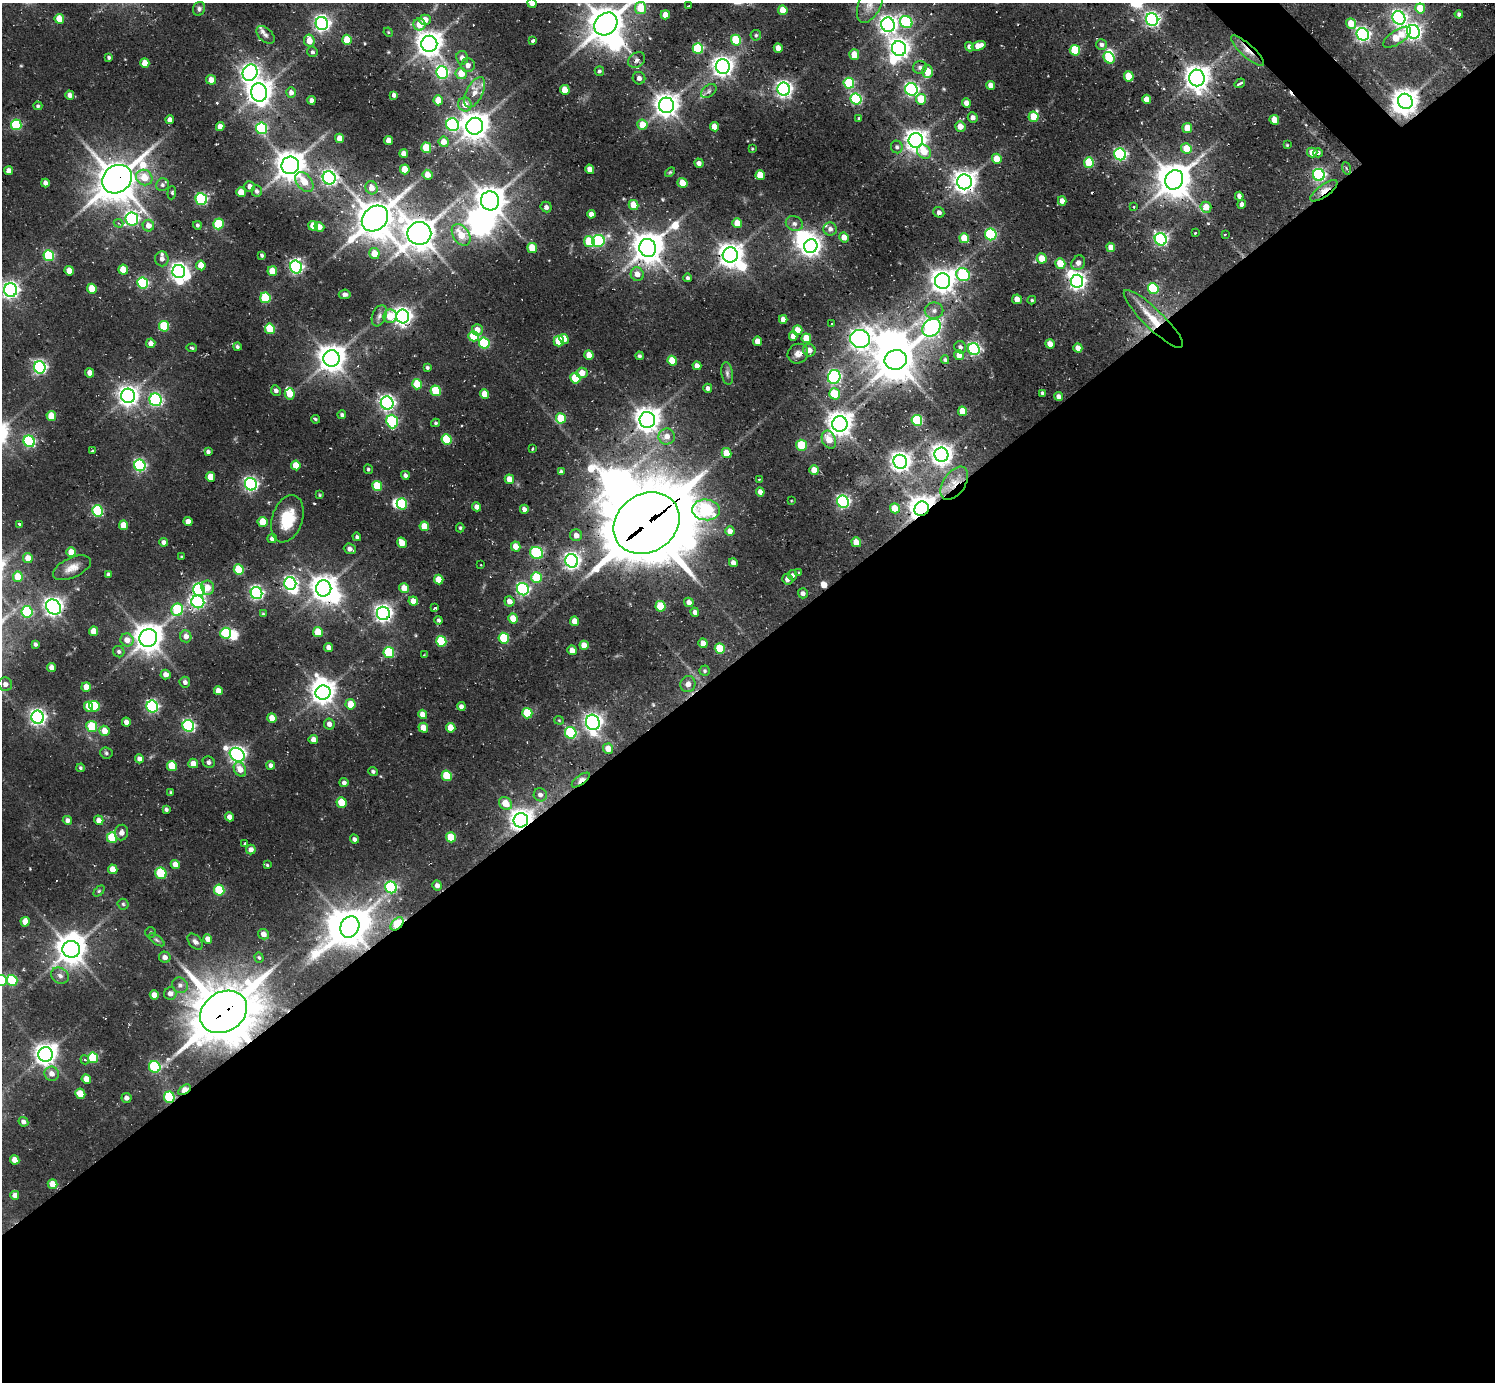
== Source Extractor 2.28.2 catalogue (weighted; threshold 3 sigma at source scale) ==
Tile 15 of 4 x 4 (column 3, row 4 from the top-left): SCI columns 2987-4479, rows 331-1710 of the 6148 x 6134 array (HDU 1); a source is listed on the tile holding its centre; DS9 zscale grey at full resolution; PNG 1497 x 1384 px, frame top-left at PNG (2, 3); each listed source drawn as its Kron ellipse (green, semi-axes under 4 px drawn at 4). Shown black and unused: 54% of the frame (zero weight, under 2 of 3 exposures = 7% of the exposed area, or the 3 px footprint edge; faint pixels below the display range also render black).
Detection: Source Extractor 2.28.2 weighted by HDU 2 'WHT'; one run over the whole footprint, this tile lists its part. Background 0.137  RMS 0.01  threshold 0.0468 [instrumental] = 3 sigma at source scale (4.5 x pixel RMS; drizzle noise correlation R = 1.50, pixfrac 1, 0.05/0.05 arcsec/px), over >= 5 px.
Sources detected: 505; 26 inside a brighter object's white glare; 6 cosmic-ray / hot-pixel residue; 1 long thin detection or spike segment (spike, bleed or trail) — neither listed nor drawn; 3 inside a brighter listed object's ellipse — not listed separately; the other 469 listed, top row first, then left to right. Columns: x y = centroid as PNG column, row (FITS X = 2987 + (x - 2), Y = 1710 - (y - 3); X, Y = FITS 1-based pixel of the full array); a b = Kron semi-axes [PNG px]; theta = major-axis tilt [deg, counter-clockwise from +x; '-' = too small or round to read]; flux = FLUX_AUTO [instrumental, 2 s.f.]
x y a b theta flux
532 3 5 4 - 8.8
870 3 20 11 65 10
689 6 4 2 - 1.9
641 8 6 5 - 25
1420 8 5 4 - 23
199 9 7 6 - 2.5
783 10 5 4 - 15
1459 14 4 4 - 2.1
665 15 4 4 - 10
1399 18 7 6 - 250
59 19 5 4 - 20
1152 19 6 6 - 260
425 20 5 5 - 10
906 22 6 5 - 91
322 23 6 6 - 310
1351 23 5 5 - 15
606 24 12 10 44 2000
419 25 6 6 - 14
888 25 7 6 - 450
388 32 5 4 - 0.86
1413 32 7 6 - 300
1363 34 6 6 - 240
265 35 11 6 -44 4.3
756 35 5 5 - 1.7
1397 37 16 7 33 24
347 40 5 4 - 24
736 40 5 5 - 46
309 41 6 5 - 11
533 41 4 3 - 3.6
429 44 8 8 - 1000
1102 44 5 5 - 3.1
978 46 7 4 18 9.9
969 47 5 4 - 4.5
778 48 4 4 - 7.4
698 49 5 5 - 62
899 49 7 7 - 550
1075 50 5 5 - 43
1247 51 21 6 -42 9.1
312 52 5 5 - 1.8
854 55 5 5 - 15
109 57 4 3 - 1.6
462 58 7 6 - 4.9
1109 58 6 5 - 46
637 60 9 7 36 4
145 63 5 4 - 13
468 65 7 6 - 5.2
723 66 7 7 - 600
920 67 7 6 - 2.9
599 71 5 4 - 1.7
442 72 6 6 - 150
928 72 6 5 - 16
250 73 8 7 - 360
461 74 6 5 - 15
1129 76 5 5 - 20
639 78 6 6 - 4
1197 78 8 7 - 940
211 80 5 5 - 7.9
849 83 5 5 - 61
1240 83 5 3 - 3.5
991 85 4 4 - 6.7
784 89 6 6 - 340
911 89 6 6 - 190
565 90 5 4 - 16
709 91 8 5 37 2.9
259 92 9 8 - 900
475 92 17 8 63 9.7
291 93 5 5 - 5.3
70 95 4 4 - 5.5
394 95 4 4 - 3.4
856 99 6 5 - 100
921 99 5 5 - 28
1147 99 4 4 - 7.4
311 100 4 4 - 4
438 100 5 4 - 15
1405 101 8 7 - 940
966 103 5 4 - 5.8
465 104 7 6 - 11
666 105 7 7 - 840
38 106 4 4 - 1.6
1034 117 5 5 - 24
973 118 5 5 - 4.4
859 119 3 3 - 1.6
170 120 4 4 - 5.5
1274 120 5 4 - 12
16 125 5 5 - 65
453 125 6 6 - 150
642 125 5 5 - 17
220 126 4 4 - 6.7
475 126 8 8 - 1200
960 126 5 5 - 10
714 127 5 4 - 9.6
261 128 6 5 - 89
1187 128 5 4 - 12
340 138 5 4 - 11
916 140 7 7 - 680
389 141 4 4 - 11
444 142 5 5 - 8.8
1287 145 3 3 - 0.8
897 147 6 6 - 2.4
426 148 5 5 - 32
752 149 3 3 - 0.85
1186 149 5 5 - 16
924 152 7 6 - 16
404 153 4 4 - 6.7
1312 153 5 5 - 9.3
1318 153 5 4 - 2.2
1120 154 6 5 - 150
997 159 5 5 - 14
699 163 5 4 - 4
1089 163 5 5 - 38
290 165 9 8 - 1300
1346 168 6 4 -71 1.5
405 169 5 5 - 18
590 169 5 4 - 7.4
9 171 4 4 - 5.8
670 172 6 3 44 1.1
428 175 5 5 - 8.8
760 175 5 4 - 20
1319 175 6 6 - 160
144 178 8 7 - 18
329 178 6 6 - 270
117 179 16 13 37 2500
1174 180 10 8 61 1700
304 182 11 7 -51 17
964 182 7 7 - 750
45 183 4 4 - 4.1
682 183 5 4 - 14
162 185 6 6 - 2.7
250 186 5 5 - 4.2
372 188 7 6 - 9.2
257 191 6 5 - 2.6
1324 191 16 6 36 9.7
241 192 5 5 - 13
172 193 6 3 85 1.4
1239 196 4 4 - 3.9
201 199 6 5 - 98
490 201 9 9 - 1300
1062 201 4 4 - 6.2
1242 204 4 4 - 3.1
634 205 5 4 - 16
546 207 5 5 - 2.8
1134 207 3 2 - 0.74
1206 207 5 5 - 12
939 212 6 5 - 3.5
591 214 4 4 - 4.8
375 218 14 11 43 2200
132 219 6 6 - 190
119 223 5 4 - 1.5
737 223 5 4 - 14
218 224 5 5 - 40
794 224 9 7 -25 4.1
197 225 4 4 - 1.9
148 226 6 5 - 7.2
313 226 5 4 - 14
319 227 5 4 - 7.1
830 229 6 6 - 4.3
419 233 12 11 - 1500
1195 233 3 3 - 1.1
991 234 6 5 - 82
1225 234 3 2 - 1.2
461 235 12 8 -56 19
844 237 5 4 - 8.8
964 238 5 5 - 21
1161 239 6 6 - 210
598 241 6 6 - 89
589 242 5 5 - 36
811 246 7 6 - 510
1111 247 5 4 - 7.9
532 248 5 4 - 24
648 248 9 8 - 1500
374 254 5 5 - 15
262 255 4 3 - 1.9
730 255 7 7 - 860
49 256 5 5 - 69
1042 258 5 5 - 15
162 259 7 7 - 4
1078 263 8 6 53 4.7
1060 264 5 5 - 21
201 265 5 4 - 13
296 267 6 6 - 200
123 270 5 4 - 19
69 271 5 4 - 12
179 271 6 6 - 400
272 271 5 4 - 22
637 274 7 6 - 6.7
963 275 7 6 - 92
688 278 4 4 - 2.2
942 281 8 7 - 890
1077 281 6 6 - 370
143 283 5 5 - 100
92 289 5 4 - 20
1153 289 5 5 - 64
11 290 7 6 - 320
345 294 6 5 - 2.7
265 298 5 5 - 54
1017 299 5 4 - 7.9
1032 300 4 3 - 1.2
934 311 9 8 - 4.5
379 316 11 7 68 4.1
390 316 7 6 - 16
403 317 7 6 - 430
783 319 4 4 - 6
1153 319 40 10 -44 25
831 324 3 2 - 0.89
164 326 5 5 - 47
932 328 10 8 39 340
270 329 5 5 - 37
477 330 5 5 - 8.8
798 330 5 4 - 13
473 336 5 5 - 35
793 336 5 4 - 5.2
806 338 5 4 - 20
564 339 5 4 - 13
860 339 10 9 - 640
559 341 5 5 - 30
758 341 5 4 - 9.1
151 343 5 4 - 5.5
484 343 5 5 - 65
1050 344 5 4 - 8.4
237 347 4 4 - 1.9
960 347 6 5 - 3
192 348 5 3 - 1.5
1078 348 5 4 - 5.9
974 349 6 5 - 160
809 350 6 6 - 6.3
798 354 10 9 - 6.3
589 355 5 4 - 11
959 355 5 5 - 6.6
639 356 4 4 - 1.7
332 358 8 8 - 1200
896 360 11 9 13 2000
945 360 4 4 - 1.7
672 361 5 4 - 21
697 366 4 4 - 5.7
40 367 6 5 - 210
427 368 4 4 - 1.7
90 373 4 4 - 6.4
582 373 5 5 - 10
727 374 11 5 -81 3
834 377 7 6 - 190
575 378 5 5 - 32
417 384 5 5 - 26
708 388 4 4 - 3.3
276 391 5 5 - 3.1
436 391 5 5 - 38
1042 393 3 3 - 1.8
290 394 5 5 - 17
485 394 5 4 - 13
834 394 5 5 - 30
128 396 7 7 - 570
1058 396 4 4 - 4.1
156 400 6 6 - 130
387 403 6 6 - 280
962 411 5 4 - 14
342 415 4 4 - 2.2
51 416 5 4 - 19
561 418 5 5 - 29
315 419 4 3 - 1.4
647 420 8 8 - 960
917 420 5 5 - 65
392 422 7 5 -71 80
435 423 4 3 - 1.4
840 424 8 7 - 960
667 436 8 8 - 8
447 440 5 5 - 45
829 440 9 6 -67 13
29 441 6 5 - 100
801 445 5 5 - 32
532 449 3 3 - 1.5
92 451 3 3 - 0.92
208 452 4 4 - 2.7
727 453 5 4 - 16
941 455 7 7 - 590
900 462 7 6 - 570
140 465 6 5 - 140
296 465 5 4 - 16
368 469 5 4 - 1.5
814 470 5 4 - 11
561 472 4 4 - 2.1
405 475 4 4 - 3.1
210 477 5 4 - 15
509 479 5 4 - 11
759 479 3 2 - 0.85
954 483 18 11 56 13
251 484 6 6 - 220
377 486 5 5 - 27
760 492 4 4 - 4.8
320 495 4 3 - 1
791 501 3 2 - 0.74
843 502 6 6 - 180
402 504 6 5 - 51
477 507 4 4 - 4.7
895 508 5 4 - 16
524 509 4 4 - 3.9
922 509 7 6 - 1100
706 510 14 10 -5 130
97 511 5 5 - 73
287 519 24 15 72 34
188 522 4 4 - 8
263 522 5 5 - 21
647 523 35 29 34 7900
19 524 3 3 - 2.8
123 525 5 4 - 15
424 526 5 4 - 16
460 528 4 3 - 1.2
730 531 5 4 - 5.9
576 535 6 6 - 5.2
357 537 4 4 - 1.7
272 538 5 4 - 3.3
163 542 4 4 - 3.7
856 542 5 4 - 14
402 543 5 4 - 13
516 546 5 4 - 10
350 549 6 5 - 3.8
71 552 5 4 - 13
537 553 7 6 - 91
181 556 4 2 - 0.72
28 558 5 5 - 9.7
572 561 7 6 - 310
733 563 5 4 - 5.1
481 565 3 2 - 0.58
72 568 20 10 25 9.4
239 570 5 5 - 38
799 573 4 3 - 1.7
109 574 4 4 - 2.5
793 575 5 4 - 2.7
18 577 5 5 - 21
536 578 5 5 - 44
787 579 5 5 - 4.3
439 580 5 4 - 14
290 583 6 6 - 190
208 588 7 6 - 8.8
324 588 8 7 - 1000
404 588 5 5 - 11
523 589 6 6 - 160
199 590 6 6 - 180
257 593 6 5 - 200
803 593 5 5 - 3.2
413 601 5 4 - 8
509 601 5 5 - 6.4
198 602 6 6 - 150
689 602 5 4 - 5.7
660 606 5 5 - 29
54 607 8 7 - 470
435 608 3 3 - 6.6
177 610 6 6 - 55
27 612 6 5 - 78
695 612 4 4 - 3.8
383 613 7 6 - 400
263 614 4 4 - 1
513 619 5 4 - 14
439 620 4 3 - 1.9
575 621 5 4 - 10
94 631 5 4 - 12
318 632 5 4 - 24
226 633 5 5 - 59
186 636 6 5 - 6.2
148 638 9 8 - 1300
504 638 5 5 - 48
127 640 7 6 - 9.2
441 641 5 5 - 50
703 643 4 4 - 7
35 644 4 3 - 2.4
584 645 5 4 - 10
328 647 4 4 - 4.9
720 648 5 5 - 31
572 650 5 4 - 7.3
119 652 6 5 - 2.3
389 652 5 5 - 59
424 655 3 2 - 0.79
52 667 4 4 - 6.2
705 671 5 5 - 1.5
166 674 5 5 - 5.5
185 682 5 5 - 3.1
5 684 7 6 - 4.3
688 684 8 7 - 5.4
86 687 5 4 - 11
218 691 4 4 - 7.7
323 693 7 7 - 870
350 704 5 5 - 15
94 706 5 5 - 40
152 706 6 5 - 160
461 706 4 4 - 3.6
89 707 5 4 - 15
527 713 5 5 - 38
423 714 5 4 - 8.4
38 717 6 6 - 320
272 718 5 4 - 11
559 720 4 4 - 0.99
126 722 4 4 - 5.2
593 722 8 7 - 400
329 724 5 5 - 4.8
92 726 5 5 - 32
188 726 6 5 - 140
423 728 5 4 - 14
451 728 5 4 - 13
104 731 5 5 - 10
571 733 6 5 - 74
313 739 4 4 - 5.5
608 749 5 5 - 11
106 753 6 5 - 1.7
237 755 8 6 -37 340
139 759 4 4 - 4.2
209 762 6 5 - 2.8
193 763 5 4 - 7.6
271 765 4 4 - 3.5
172 766 5 5 - 28
80 768 4 4 - 1.7
240 769 8 5 -59 9.2
373 771 5 4 - 2.1
447 776 5 5 - 39
581 780 11 4 37 9.4
344 783 4 4 - 3.1
171 792 4 3 - 1.2
540 795 7 6 - 4.2
341 802 5 5 - 25
505 803 7 6 - 13
166 810 3 3 - 2
229 817 4 4 - 6.5
67 820 5 4 - 3.8
99 820 5 4 - 6.4
521 820 7 7 - 690
121 833 8 6 83 4.8
451 837 5 5 - 26
112 838 5 5 - 48
354 839 5 4 - 2.9
244 843 3 3 - 1.7
251 850 5 5 - 4.6
175 864 4 4 - 7.4
267 865 4 4 - 1.2
113 869 5 4 - 13
161 873 6 5 - 54
437 886 5 4 - 4.6
391 887 6 5 - 100
219 890 5 5 - 45
99 891 6 4 45 1.3
123 904 5 5 - 1.6
25 922 5 4 - 11
397 924 8 5 47 49
350 927 11 9 63 1600
151 932 5 5 - 1.5
263 934 6 5 - 5.2
208 939 5 4 - 7.3
157 940 9 4 -35 2.2
195 942 9 6 -49 3.3
71 949 9 8 - 1400
165 957 6 5 - 5
259 958 5 4 - 1.5
60 976 9 7 -33 4
2 980 5 5 - 30
12 980 5 5 - 47
180 985 8 7 - 3.8
170 994 6 6 - 5.3
154 995 4 4 - 7.9
224 1012 25 19 32 4800
46 1054 7 7 - 710
93 1058 5 5 - 48
85 1060 4 4 - 1.8
155 1067 6 5 - 78
52 1074 7 7 - 6.3
86 1079 5 4 - 9.7
184 1090 7 4 34 22
80 1094 5 5 - 18
169 1097 6 5 - 62
126 1098 5 5 - 4.2
23 1122 5 4 - 3.9
15 1160 5 4 - 9.2
53 1184 5 4 - 12
15 1195 4 4 - 5.4
Overlapping masked pixels (flux is a lower limit): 19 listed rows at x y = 1247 51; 1405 101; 329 178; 117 179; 1174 180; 1324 191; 403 317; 1153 319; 954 483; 922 509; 647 523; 383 613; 581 780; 521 820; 397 924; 350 927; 224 1012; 184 1090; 169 1097
Isophote crosses this tile's border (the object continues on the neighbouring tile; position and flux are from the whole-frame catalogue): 5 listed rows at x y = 532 3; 870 3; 606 24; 11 290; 2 980